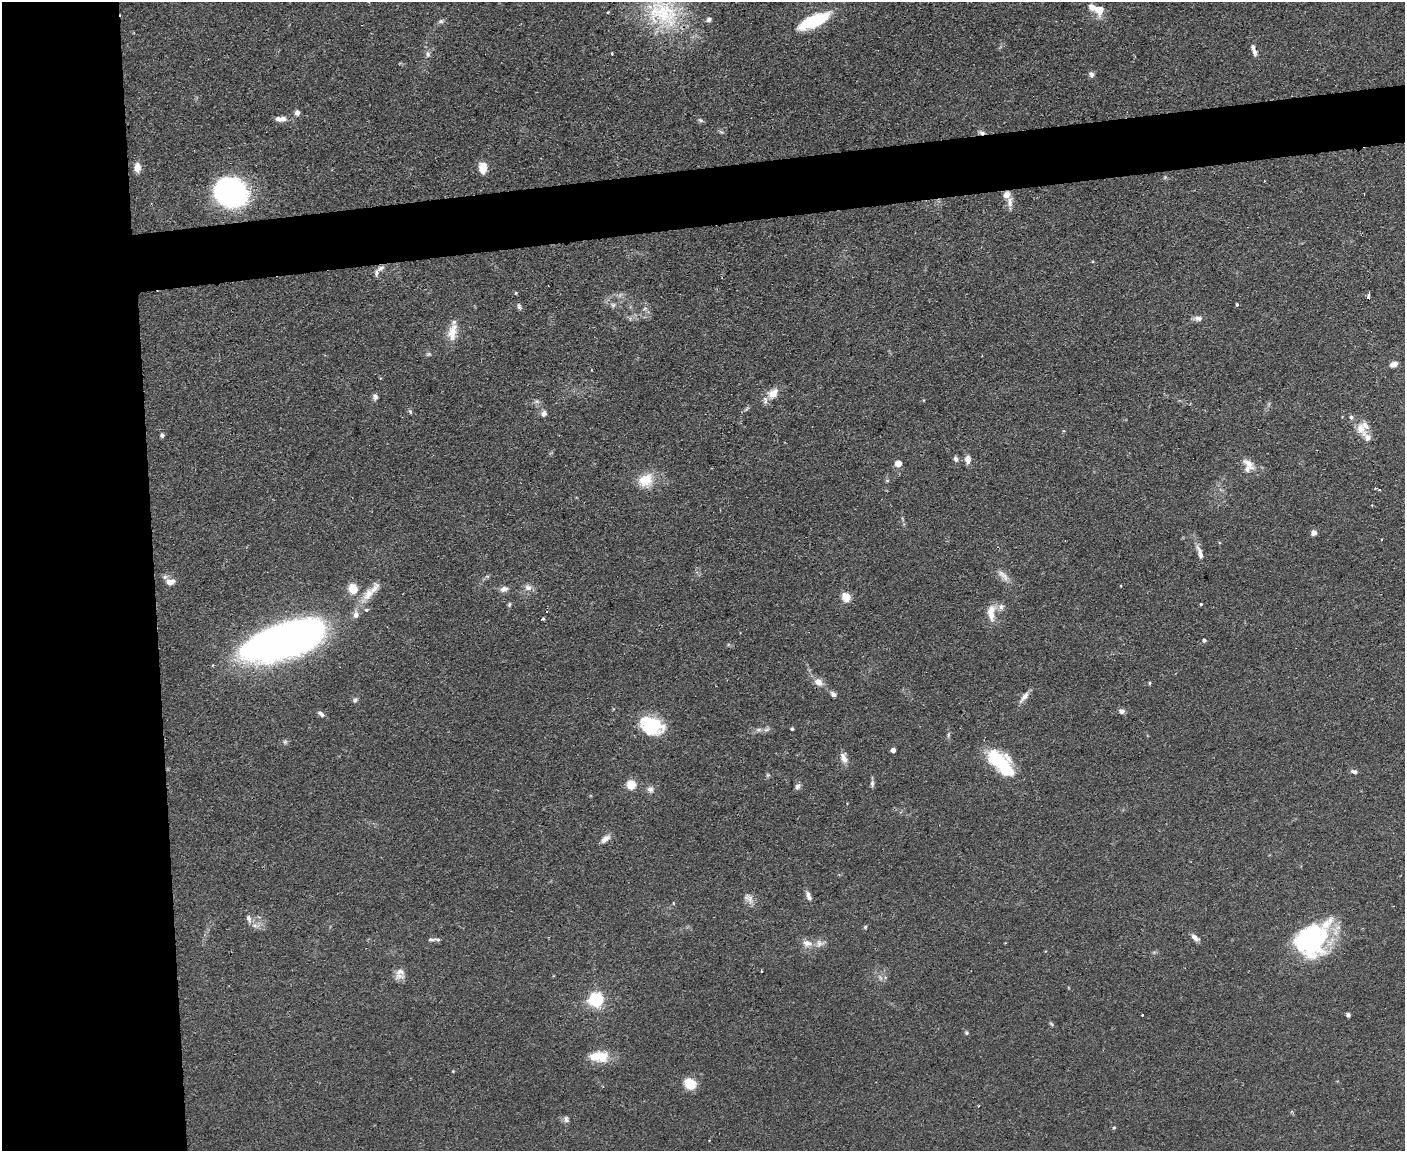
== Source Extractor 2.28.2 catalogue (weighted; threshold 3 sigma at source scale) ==
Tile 7 of 3 x 4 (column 1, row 3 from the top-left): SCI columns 129-1531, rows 1151-2299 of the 4575 x 4598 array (HDU 1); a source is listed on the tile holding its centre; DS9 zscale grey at full resolution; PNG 1407 x 1153 px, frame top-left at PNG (2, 2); no overlay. Shown black and unused: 15% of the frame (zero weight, under 2 of 3 exposures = <1% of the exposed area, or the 3 px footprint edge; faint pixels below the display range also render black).
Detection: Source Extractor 2.28.2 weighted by HDU 2 'WHT'; one run over the whole footprint, this tile lists its part. Background 0.083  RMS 0.0059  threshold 0.0264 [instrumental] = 3 sigma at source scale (4.5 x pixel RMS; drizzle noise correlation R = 1.50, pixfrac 1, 0.05/0.05 arcsec/px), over >= 5 px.
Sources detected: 123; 1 too faint to see at this stretch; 4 inside a brighter object's white glare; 4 cosmic-ray / hot-pixel residue — not listed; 13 inside a brighter listed object's ellipse — not listed separately; the other 101 listed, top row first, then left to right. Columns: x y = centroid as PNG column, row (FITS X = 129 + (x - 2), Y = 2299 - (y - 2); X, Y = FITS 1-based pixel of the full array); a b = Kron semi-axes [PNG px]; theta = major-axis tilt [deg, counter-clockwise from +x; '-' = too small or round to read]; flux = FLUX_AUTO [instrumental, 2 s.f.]
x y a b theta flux
1099 9 15 13 -83 7.1
663 13 53 36 -58 59
709 19 6 6 - 1.8
441 21 8 6 15 1.4
814 21 34 11 24 32
1255 52 10 6 -81 2.1
428 54 9 6 -88 1.8
612 54 3 3 - 1.2
1091 74 8 6 -62 1.8
297 113 7 6 - 2.1
280 119 14 6 -1 3.9
701 120 8 5 -27 1.1
721 132 7 4 -43 1
137 167 11 7 -90 4.8
483 168 11 8 -85 7.9
234 192 26 21 34 130
1007 194 8 6 73 4.5
1010 202 15 7 89 3.7
380 268 11 6 32 2.4
516 293 4 4 - 0.54
1369 296 5 3 - 3.1
613 305 6 6 - 1.3
1237 305 3 3 - 1.7
519 306 8 5 -75 1.4
1198 318 11 7 -1 2.6
453 332 26 10 81 8.8
429 354 6 5 - 0.96
1394 364 8 6 17 3.5
773 394 13 11 44 6.9
375 397 8 6 -69 1.8
537 401 7 5 -43 1.4
747 409 8 3 45 0.92
410 411 7 4 -65 0.95
544 413 8 7 - 2.3
1361 429 22 12 -62 7.9
162 435 5 4 - 1.6
956 459 7 6 - 1.8
968 459 10 7 88 3.7
898 463 6 6 - 5.2
1248 464 21 9 -42 6.3
646 480 22 17 36 13
887 481 6 4 0 0.76
1372 505 3 2 - 0.66
1314 533 6 6 - 2.4
1200 553 21 6 -71 4.3
1003 575 20 7 -44 4.3
487 576 6 3 -18 0.7
171 582 12 8 8 4.2
528 588 10 8 -15 3.1
353 589 5 5 - 27
504 589 11 7 22 2.7
368 594 21 11 58 8.8
846 597 5 5 - 25
509 604 6 4 70 0.86
1201 604 3 3 - 1.8
1001 607 11 7 71 2.5
546 611 3 2 - 0.71
991 613 22 10 -90 8
543 618 4 3 - 0.78
1204 640 4 4 - 1.1
284 641 81 31 18 350
818 682 12 9 -36 4.9
1149 683 4 4 - 0.71
833 694 8 6 -45 1.8
1024 697 18 6 51 3.7
355 700 7 5 52 1.6
1121 711 7 6 - 2.1
321 714 11 5 -38 1.8
652 727 26 19 22 22
792 729 4 4 - 0.78
759 730 9 4 0 2
948 735 8 3 72 0.99
285 742 7 5 45 1.2
893 750 4 4 - 3.6
844 758 13 8 -67 4.2
1001 763 34 16 -46 39
1354 771 9 5 -16 1.6
768 775 6 5 - 0.88
631 784 5 5 - 31
872 784 10 5 -85 1.6
797 787 8 6 62 1.9
650 789 9 8 - 2.4
605 839 13 7 37 3.3
808 896 13 5 -73 2.5
750 898 15 9 -72 3.9
249 919 12 6 -73 2.6
865 927 5 5 - 0.74
1195 937 11 6 -40 2.8
431 939 13 5 2 2
1313 942 49 30 42 74
807 943 15 10 -13 4.9
400 972 13 11 -12 4.5
596 999 6 6 - 150
1348 1015 5 4 - 1.4
1051 1024 6 5 - 0.83
966 1033 6 5 - 0.91
599 1057 26 13 -5 13
453 1071 4 3 - 0.45
690 1084 13 10 -39 11
566 1119 10 6 -69 1.7
1114 1128 5 4 - 0.72
Overlapping masked pixels (flux is a lower limit): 1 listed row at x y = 1007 194
Isophote crosses this tile's border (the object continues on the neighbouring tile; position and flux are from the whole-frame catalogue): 1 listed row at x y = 663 13